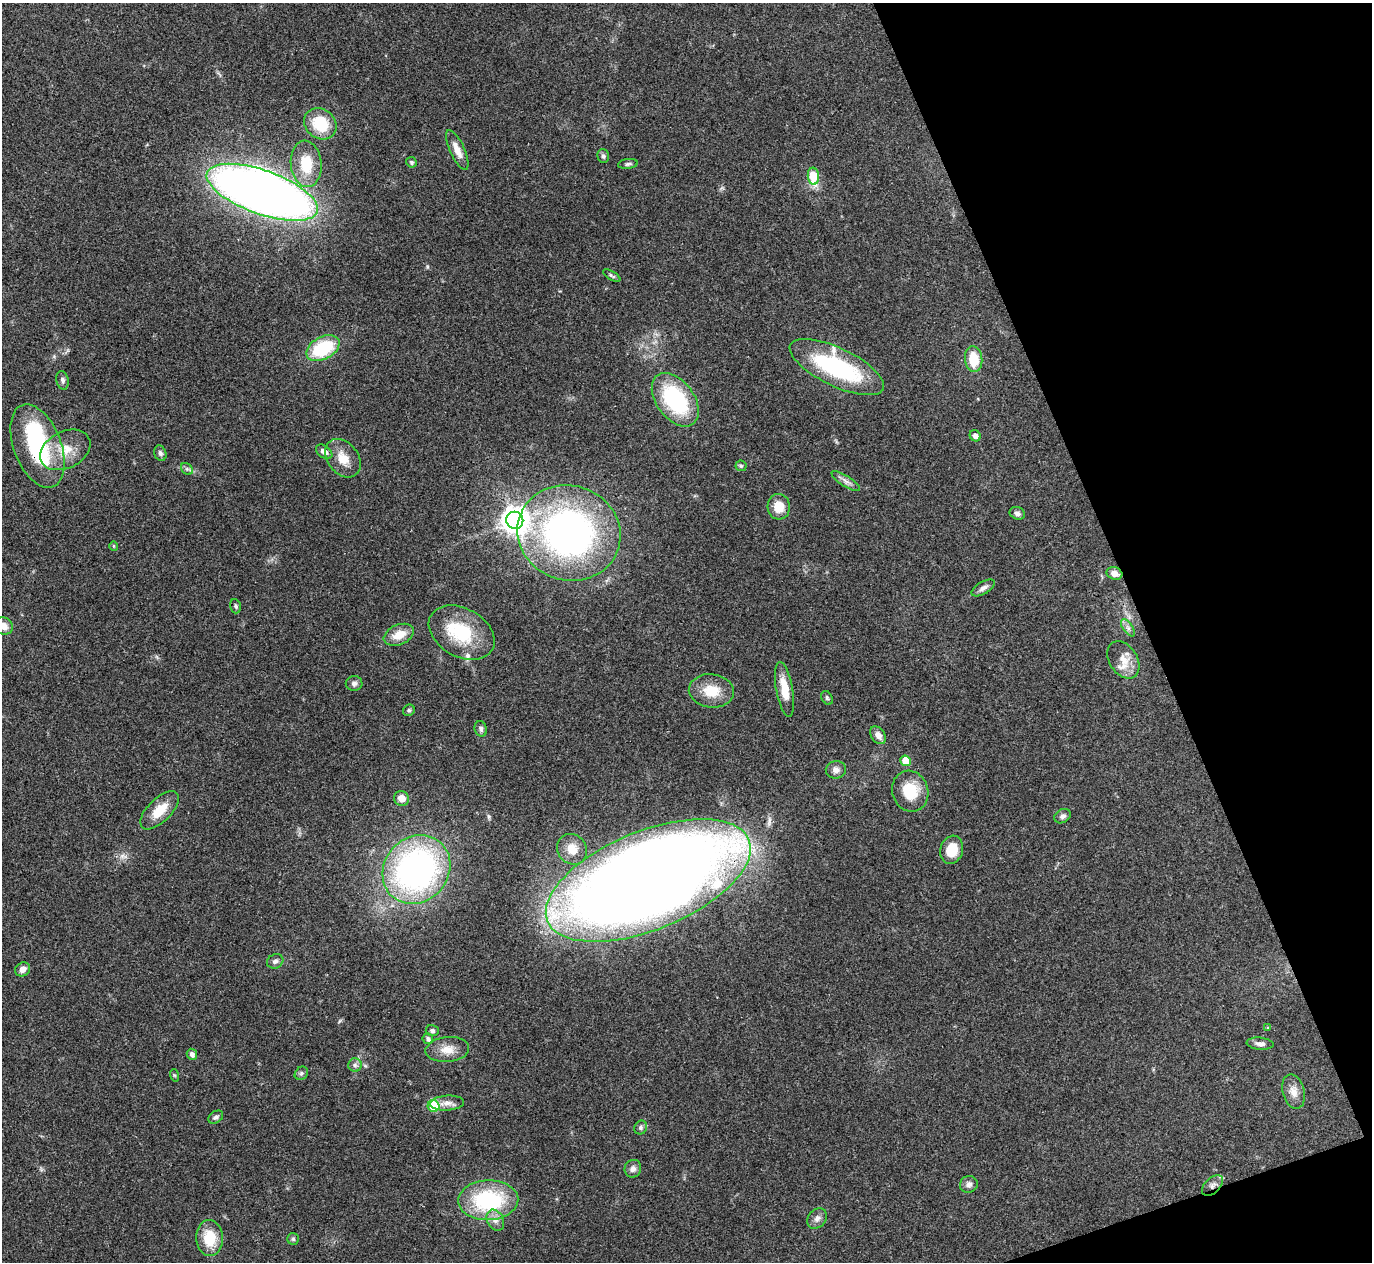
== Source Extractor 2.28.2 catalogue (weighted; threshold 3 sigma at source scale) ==
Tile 12 of 4 x 4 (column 4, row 3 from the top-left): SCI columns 4110-5479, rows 1409-2668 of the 5480 x 5467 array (HDU 1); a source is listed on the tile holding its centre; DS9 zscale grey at full resolution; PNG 1374 x 1264 px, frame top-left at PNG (2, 3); each listed source drawn as its Kron ellipse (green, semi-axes under 4 px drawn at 4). Shown black and unused: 18% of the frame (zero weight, under 3 of 4 exposures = <1% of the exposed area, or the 3 px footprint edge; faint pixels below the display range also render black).
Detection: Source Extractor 2.28.2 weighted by HDU 2 'WHT'; one run over the whole footprint, this tile lists its part. Background 0.0865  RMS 0.0058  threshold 0.026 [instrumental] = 3 sigma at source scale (4.5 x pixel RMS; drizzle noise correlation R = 1.50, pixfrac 1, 0.05/0.05 arcsec/px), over >= 5 px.
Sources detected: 81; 1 inside a brighter object's white glare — neither listed nor drawn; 3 inside a brighter listed object's ellipse — not listed separately; the other 77 listed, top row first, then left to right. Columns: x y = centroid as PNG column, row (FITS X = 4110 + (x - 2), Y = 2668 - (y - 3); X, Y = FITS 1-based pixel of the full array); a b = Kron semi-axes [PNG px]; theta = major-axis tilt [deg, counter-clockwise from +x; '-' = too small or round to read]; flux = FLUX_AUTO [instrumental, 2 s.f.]
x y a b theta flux
320 124 17 14 -38 21
457 150 21 7 -66 6.3
603 156 7 5 -73 1.6
412 162 5 5 - 1
306 164 23 15 -85 18
628 164 10 5 7 1.3
813 176 8 5 -84 21
262 192 58 22 -20 720
612 276 9 4 -30 1.1
323 348 18 11 28 34
974 359 13 8 -84 14
837 367 51 19 -26 69
62 380 9 6 -78 1.7
675 400 30 19 -53 56
975 436 6 5 - 2.5
37 446 44 23 -69 58
65 450 27 18 27 14
324 452 9 6 -36 3.1
160 453 8 6 -72 1.6
343 458 21 15 -52 9.3
741 466 5 5 - 0.88
187 469 6 5 - 1.3
846 481 16 5 -33 2.7
779 507 13 11 -87 8.7
1017 513 8 6 -21 1.8
515 520 9 8 - 660
569 533 52 47 -18 220
114 546 5 4 - 0.7
1114 573 8 6 -18 3.6
983 588 13 6 30 2.5
236 606 7 5 -73 1.1
4 626 9 8 - 4.9
1128 628 10 5 -54 2
462 633 35 24 -29 32
399 635 16 10 23 9.1
1123 660 20 14 -58 8.5
354 683 8 7 - 2
784 689 28 8 -79 12
711 691 22 16 -7 13
827 698 7 5 -58 1.1
409 710 6 5 - 1.1
481 729 8 6 -75 1.5
878 735 10 6 -56 3.9
906 761 5 5 - 12
836 770 10 8 7 3.1
910 791 21 18 -71 18
401 798 8 7 - 5.5
160 810 24 11 45 12
1063 816 9 6 31 2
572 849 16 14 -54 8.3
952 850 14 11 73 13
416 869 36 32 48 180
648 880 109 49 22 1400
275 961 8 7 - 1.9
23 969 8 6 33 3.5
1268 1028 4 4 - 0.74
432 1031 6 5 - 1.4
428 1039 5 5 - 1.8
1260 1044 13 6 -5 2.7
447 1049 22 12 5 7.8
192 1054 6 5 - 2.5
355 1065 6 6 - 1.7
301 1073 7 6 - 1.2
174 1075 6 4 -71 0.7
1294 1092 17 11 -76 5.8
447 1103 17 7 4 3.9
434 1106 6 6 - 20
216 1117 8 5 34 1.6
641 1127 7 6 - 1.4
633 1169 9 8 - 2.6
969 1184 9 8 - 2.6
1212 1185 13 7 43 3.3
488 1200 30 20 2 55
817 1218 11 8 49 3
495 1220 11 8 -62 3.6
209 1238 18 13 -85 17
293 1239 6 5 - 1
Overlapping masked pixels (flux is a lower limit): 4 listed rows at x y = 37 446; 1114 573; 648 880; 1212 1185
Isophote crosses this tile's border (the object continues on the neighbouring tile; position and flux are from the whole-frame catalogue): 1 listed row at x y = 4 626